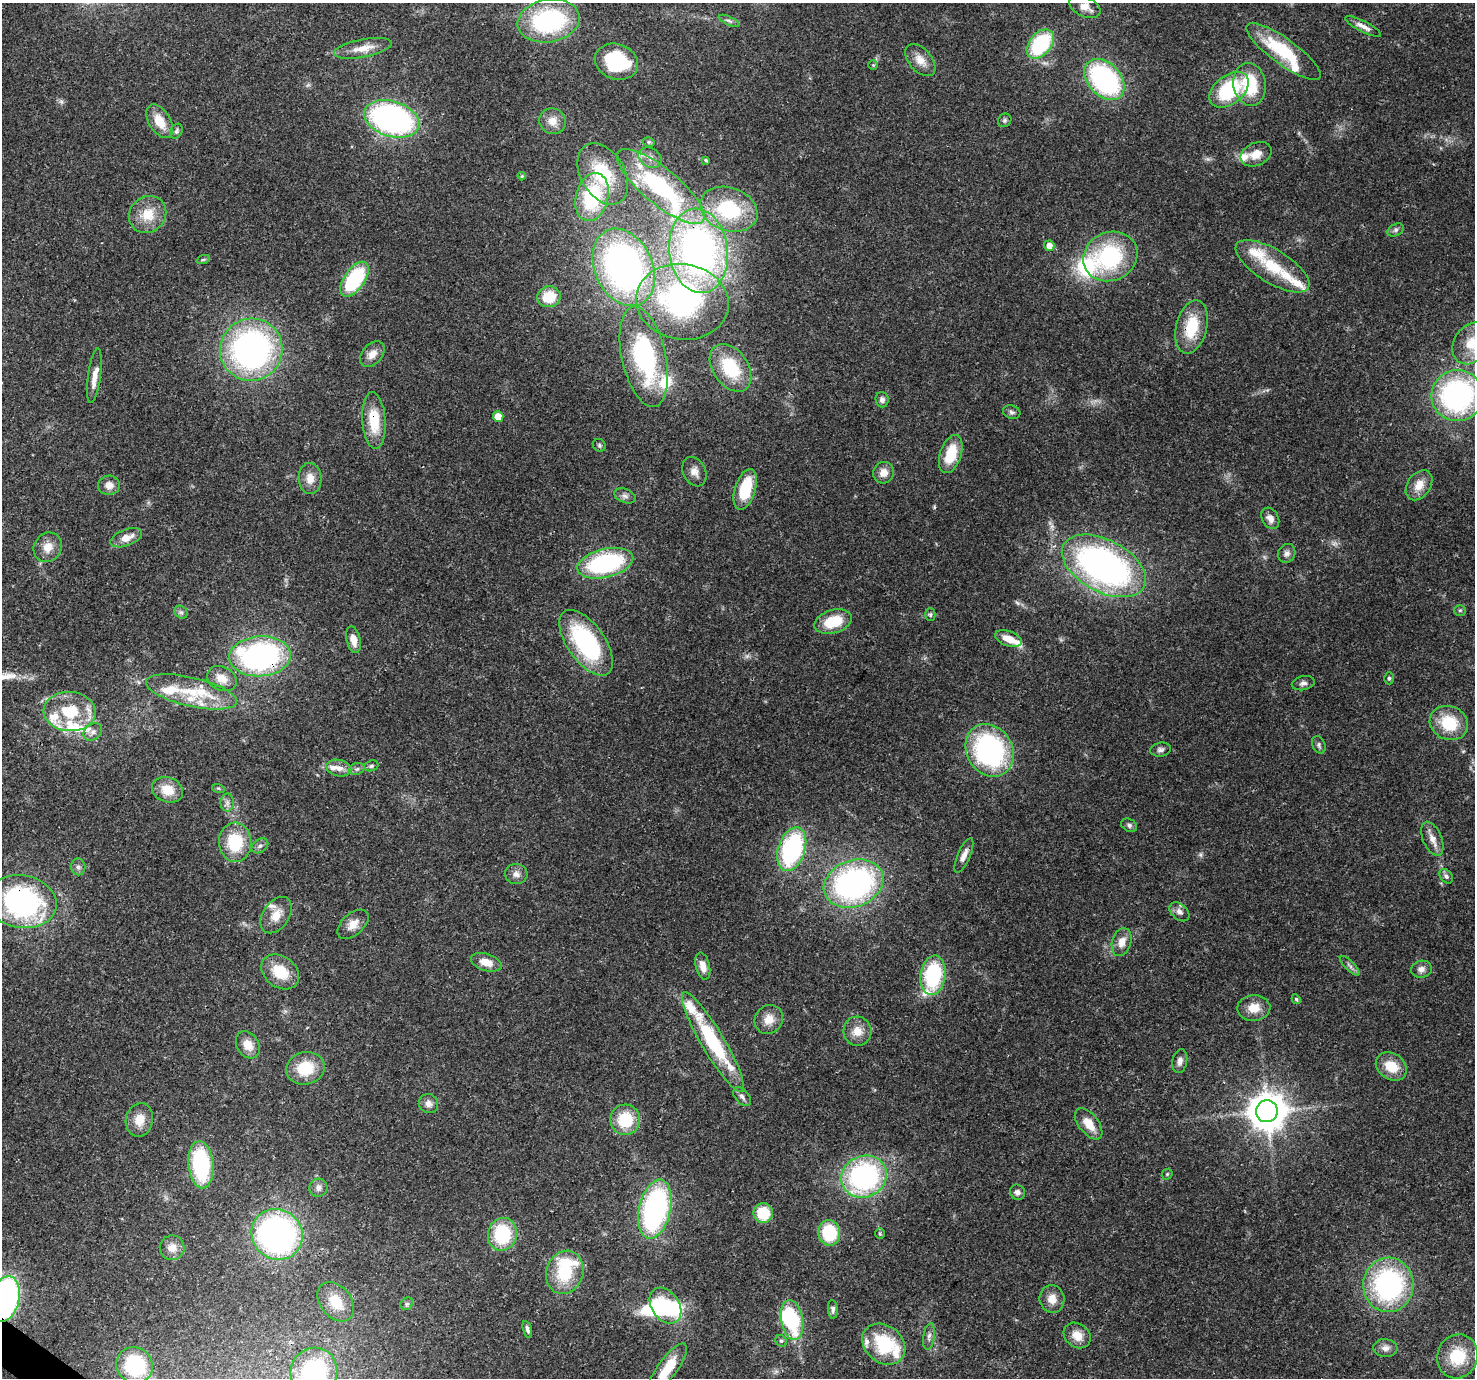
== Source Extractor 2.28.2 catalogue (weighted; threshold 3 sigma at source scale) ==
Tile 7 of 4 x 4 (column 3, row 2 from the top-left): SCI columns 3032-4504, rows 3089-4464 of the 6056 x 6107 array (HDU 1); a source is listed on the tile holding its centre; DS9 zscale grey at full resolution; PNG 1477 x 1380 px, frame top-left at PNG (2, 3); each listed source drawn as its Kron ellipse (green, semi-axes under 4 px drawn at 4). Shown black and unused: <1% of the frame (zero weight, under 3 of 4 exposures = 8% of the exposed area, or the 3 px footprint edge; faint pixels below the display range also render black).
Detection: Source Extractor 2.28.2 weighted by HDU 2 'WHT'; one run over the whole footprint, this tile lists its part. Background 0.0865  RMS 0.0036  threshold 0.0162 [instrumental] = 3 sigma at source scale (4.5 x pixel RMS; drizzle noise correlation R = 1.50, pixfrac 1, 0.0396/0.0396 arcsec/px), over >= 5 px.
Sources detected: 192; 3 too faint to see at this stretch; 7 inside a brighter object's white glare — neither listed nor drawn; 26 inside a brighter listed object's ellipse — not listed separately; the other 156 listed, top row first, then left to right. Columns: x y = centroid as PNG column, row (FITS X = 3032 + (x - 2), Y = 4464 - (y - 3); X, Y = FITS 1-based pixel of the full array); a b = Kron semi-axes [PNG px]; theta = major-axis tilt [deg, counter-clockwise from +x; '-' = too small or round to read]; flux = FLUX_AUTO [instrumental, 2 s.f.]
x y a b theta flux
1085 7 16 9 -24 3.8
549 21 31 21 10 48
729 21 11 4 -25 0.92
1363 26 20 5 -27 2.4
1040 44 17 11 51 32
363 48 29 9 11 5.6
1284 52 45 13 -36 23
920 60 19 11 -49 4.5
616 62 22 17 -19 29
873 65 5 5 - 0.44
1104 79 23 16 -46 65
1250 84 21 16 -80 18
1229 90 22 14 39 27
392 119 28 17 -18 100
1005 120 7 6 - 0.83
160 121 18 10 -58 7.1
552 121 13 12 - 3.8
176 131 8 5 65 0.77
649 142 6 4 -14 0.67
1256 154 16 11 24 5
650 158 12 9 -30 2.5
706 160 4 4 - 0.56
603 174 33 22 -59 25
522 176 4 4 - 0.42
661 186 55 18 -39 48
592 197 24 16 75 31
729 209 29 21 -20 27
148 214 19 17 44 8.8
1396 230 9 5 27 1
1049 246 5 5 - 3
699 251 42 29 -83 130
1110 256 28 24 25 37
203 260 7 4 19 0.58
1272 266 42 16 -31 16
624 267 40 29 -65 120
355 279 20 10 55 30
549 297 11 10 - 10
682 302 46 37 -8 75
1192 327 27 15 76 15
1471 343 22 17 58 9.3
251 350 31 31 - 120
372 354 15 10 48 3.4
644 357 51 22 -78 49
730 368 26 17 -56 20
94 376 28 6 82 3.9
1457 396 26 25 - 81
882 400 7 6 - 1.4
1012 412 9 6 -18 1.1
498 417 5 5 - 5.2
374 420 28 11 -86 12
599 445 7 6 - 0.72
951 454 20 10 71 12
694 472 15 11 -64 2.9
884 473 11 10 - 3.5
310 478 15 11 -87 4.3
109 485 11 9 4 2.8
1419 485 16 11 54 5
745 489 21 10 72 16
625 496 11 7 -23 1.5
1270 518 11 8 -61 2.5
126 538 16 8 21 4.1
48 547 15 13 53 4.6
1287 553 10 8 62 1.6
605 563 28 14 14 49
1104 566 45 26 -28 140
1460 610 6 5 - 0.6
181 612 7 6 - 0.95
930 615 6 5 - 0.62
833 622 19 11 17 12
353 639 13 7 -78 3.8
1008 639 14 7 -21 4.9
586 643 38 18 -55 47
260 656 31 20 4 87
1389 678 6 4 -89 0.7
222 679 15 12 -26 4.8
1303 683 11 7 11 1.5
191 692 46 14 -13 14
70 712 26 19 -4 18
1449 723 19 16 -23 15
93 732 10 7 39 1.7
1319 745 9 6 -66 1
990 750 27 23 -59 67
1160 750 10 7 11 1.3
371 766 7 5 20 0.79
339 768 13 8 -12 3
357 769 8 6 21 0.94
218 788 6 4 -18 0.45
167 790 16 12 -21 6.7
227 803 9 6 90 1.4
1129 825 8 6 -29 1
1432 839 18 9 -67 3.5
235 842 19 16 -86 17
260 846 9 6 36 1.2
792 849 23 13 72 57
964 855 19 6 67 2.7
78 867 8 7 - 1.2
516 874 11 10 - 2.2
1446 876 8 5 -53 1.1
854 884 30 23 21 100
22 902 35 26 -9 83
1179 912 11 7 -42 1.9
276 915 20 13 56 5.4
353 924 18 10 41 4.1
1122 942 14 9 73 3.9
486 962 16 8 -17 4.6
703 966 14 7 -76 3.6
1350 966 13 4 -45 1.2
1421 969 10 8 13 2
280 972 20 15 -36 11
933 975 20 12 82 31
1296 999 5 4 - 0.5
1254 1008 16 13 3 5.7
769 1019 15 13 53 4.7
857 1031 14 14 - 4.8
713 1042 57 11 -59 36
248 1045 14 11 -58 4.8
1180 1061 12 7 79 1.9
1391 1066 16 13 -34 8.8
305 1068 19 16 12 13
742 1097 11 6 -49 1.4
428 1104 10 9 - 2.2
1267 1111 11 11 - 890
139 1120 17 13 79 5.8
625 1120 15 14 - 14
1089 1124 18 9 -52 5.8
201 1165 24 12 -84 37
1167 1174 6 5 - 0.54
864 1177 23 20 26 71
318 1188 9 9 - 1.8
1017 1192 8 7 - 1.6
655 1209 30 15 77 77
763 1213 10 9 - 13
829 1233 13 11 -79 18
277 1234 26 24 -39 110
502 1234 16 14 77 23
880 1234 5 5 - 0.52
172 1248 12 12 - 3.6
565 1272 22 18 71 17
1388 1285 27 25 85 66
5 1299 23 14 75 99
1052 1299 14 12 -83 4.2
336 1302 22 15 -51 8.2
407 1304 7 5 44 0.81
665 1306 19 13 -55 24
833 1309 9 5 -85 0.99
792 1320 20 11 -79 36
527 1329 9 4 -75 1.1
1077 1335 14 11 -39 4.8
929 1336 13 5 82 1.6
781 1341 6 5 - 0.64
884 1344 23 18 -39 24
1385 1348 12 9 -5 2.1
1457 1356 22 20 71 16
135 1365 19 17 -46 27
667 1369 30 9 54 11
314 1371 24 23 - 43
Overlapping masked pixels (flux is a lower limit): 7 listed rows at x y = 699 251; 1192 327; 644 357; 374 420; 260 656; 22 902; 5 1299
Isophote crosses this tile's border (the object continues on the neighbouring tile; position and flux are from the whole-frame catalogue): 5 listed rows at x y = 1471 343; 1457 396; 5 1299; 667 1369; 314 1371